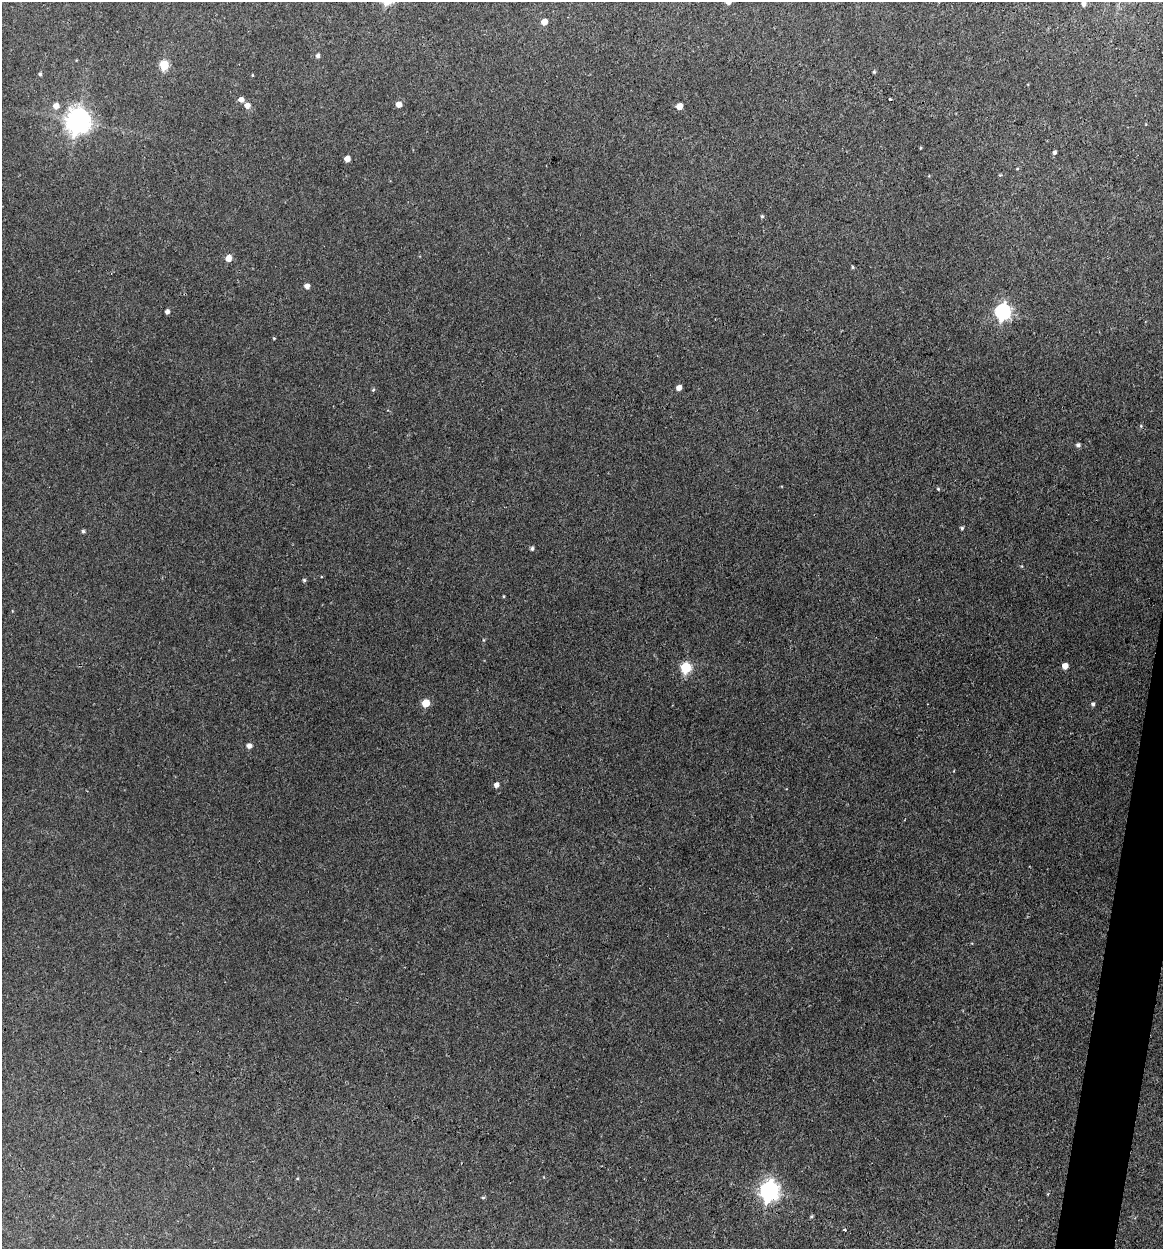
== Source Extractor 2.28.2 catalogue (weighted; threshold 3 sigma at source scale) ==
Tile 6 of 4 x 4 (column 2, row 2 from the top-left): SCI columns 1403-2563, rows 2495-3741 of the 5007 x 4987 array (HDU 1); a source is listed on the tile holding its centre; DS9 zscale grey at full resolution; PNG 1165 x 1251 px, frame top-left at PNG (2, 2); no overlay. Shown black and unused: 2% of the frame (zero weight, under 3 of 4 exposures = <1% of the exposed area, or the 3 px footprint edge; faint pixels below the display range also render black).
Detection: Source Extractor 2.28.2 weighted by HDU 2 'WHT'; one run over the whole footprint, this tile lists its part. Background 0.118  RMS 0.0043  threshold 0.0193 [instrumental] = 3 sigma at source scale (4.5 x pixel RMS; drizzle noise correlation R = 1.50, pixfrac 1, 0.05/0.05 arcsec/px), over >= 5 px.
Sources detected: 44; all 44 listed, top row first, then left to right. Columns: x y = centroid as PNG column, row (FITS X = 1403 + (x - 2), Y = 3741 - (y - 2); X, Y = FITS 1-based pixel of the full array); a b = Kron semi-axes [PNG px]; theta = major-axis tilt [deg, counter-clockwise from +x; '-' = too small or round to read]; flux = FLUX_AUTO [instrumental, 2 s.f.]
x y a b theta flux
728 2 5 4 - 2.1
1084 4 5 5 - 1.6
544 22 5 5 - 4
318 56 5 4 - 1.1
164 65 5 5 - 18
874 72 4 3 - 0.48
40 74 4 4 - 0.66
252 75 4 3 - 0.29
890 99 3 3 - 0.76
241 100 5 5 - 2.2
399 104 5 5 - 2.9
247 105 6 5 - 2.7
56 106 6 6 - 2.8
679 106 5 5 - 4.6
78 121 8 8 - 400
920 148 4 3 - 0.34
1054 152 4 4 - 0.94
347 159 5 4 - 3
762 216 5 4 - 0.61
228 258 5 5 - 4.9
853 267 4 3 - 0.53
307 286 5 5 - 2.1
167 312 4 4 - 1.6
1003 312 7 6 - 100
274 338 3 3 - 0.37
679 388 5 4 - 2.9
373 390 5 4 - 0.51
1141 426 4 3 - 0.42
1078 445 5 4 - 1.2
938 489 5 4 - 0.53
962 528 4 4 - 0.66
83 531 5 4 - 0.79
532 549 5 4 - 0.91
304 580 4 4 - 0.62
1065 666 5 5 - 3.4
686 668 6 5 - 28
426 703 5 5 - 9.4
1093 704 5 4 - 0.9
249 746 5 4 - 1.9
496 785 5 4 - 2
769 1191 8 7 - 190
483 1198 4 4 - 0.51
811 1217 5 3 - 0.48
845 1230 3 3 - 0.58
Isophote crosses this tile's border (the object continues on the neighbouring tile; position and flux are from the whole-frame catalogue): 1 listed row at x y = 728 2